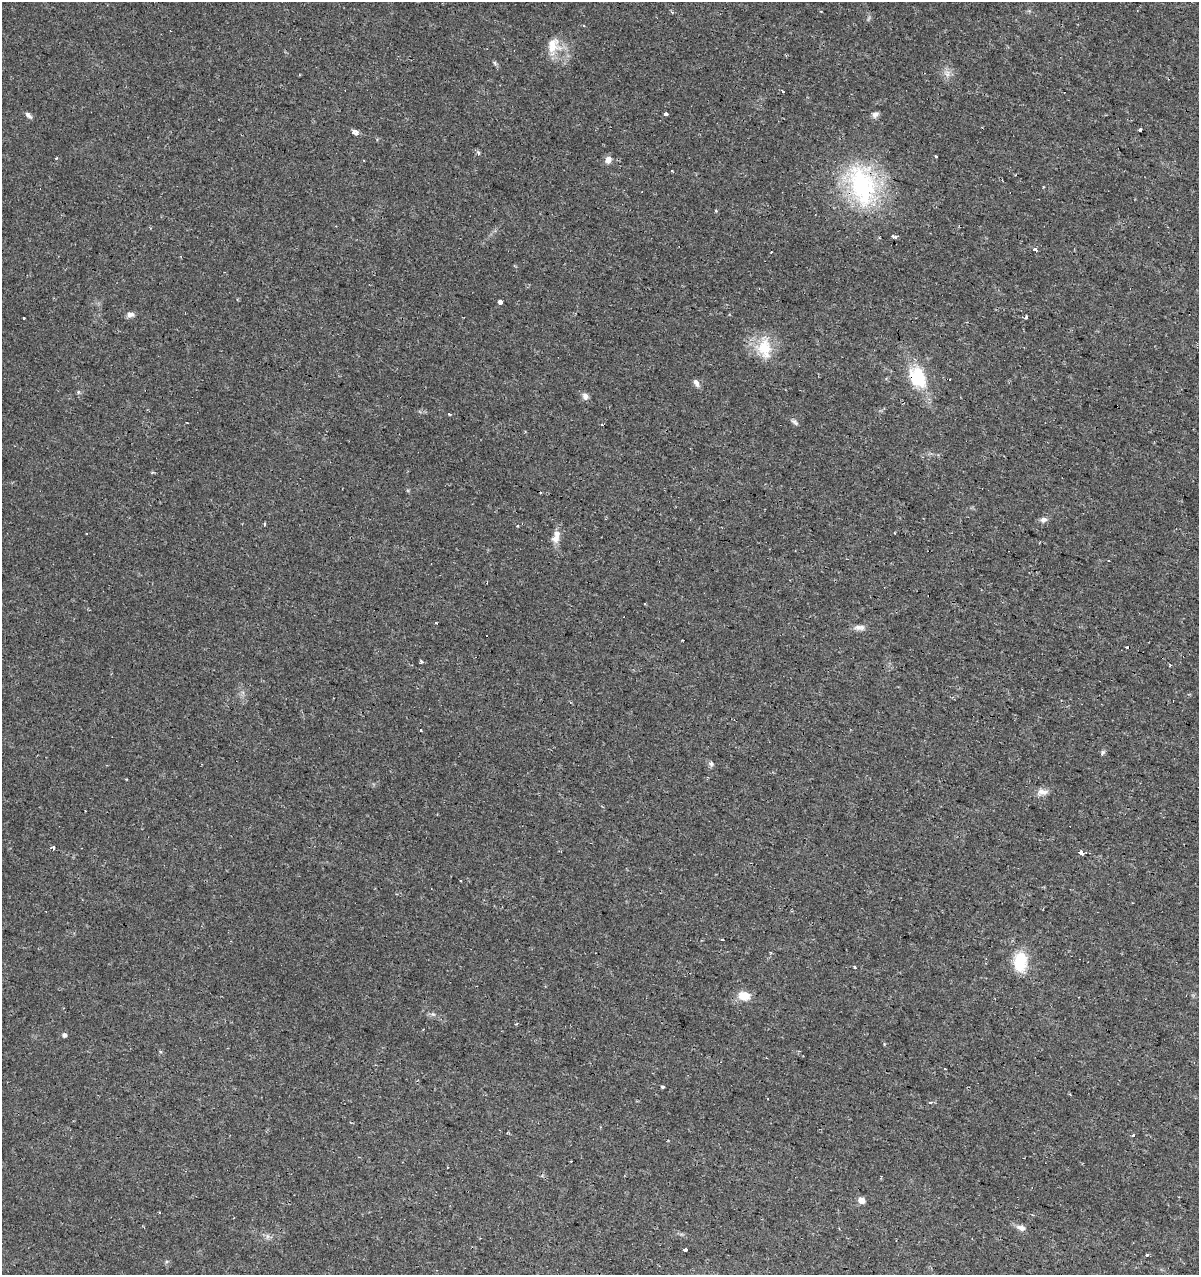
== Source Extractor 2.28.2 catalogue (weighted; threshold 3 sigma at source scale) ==
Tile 6 of 4 x 4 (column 2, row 2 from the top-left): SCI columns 1414-2610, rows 2552-3824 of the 5283 x 5098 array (HDU 1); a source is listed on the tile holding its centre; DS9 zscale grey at full resolution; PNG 1201 x 1277 px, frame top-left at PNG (2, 2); no overlay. Shown black and unused: <1% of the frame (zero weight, under 2 of 3 exposures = <1% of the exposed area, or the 3 px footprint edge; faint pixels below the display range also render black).
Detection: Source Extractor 2.28.2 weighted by HDU 2 'WHT'; one run over the whole footprint, this tile lists its part. Background 0.0208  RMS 0.0036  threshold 0.016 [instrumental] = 3 sigma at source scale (4.5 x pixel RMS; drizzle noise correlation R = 1.50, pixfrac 1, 0.0396/0.0396 arcsec/px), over >= 5 px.
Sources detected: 71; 9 cosmic-ray / hot-pixel residue — not listed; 1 inside a brighter listed object's ellipse — not listed separately; the other 61 listed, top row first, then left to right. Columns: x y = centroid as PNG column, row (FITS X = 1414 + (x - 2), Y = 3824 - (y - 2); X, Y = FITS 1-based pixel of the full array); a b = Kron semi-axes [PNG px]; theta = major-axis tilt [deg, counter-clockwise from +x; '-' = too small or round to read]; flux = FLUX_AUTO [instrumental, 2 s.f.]
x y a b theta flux
672 12 4 3 - 0.55
583 26 3 3 - 0.76
553 45 22 18 84 6.8
495 63 7 4 -70 0.55
783 91 3 3 - 1.5
666 114 4 3 - 1.1
875 114 9 7 16 1.3
28 115 11 5 -43 1.1
1140 130 4 3 - 1.3
355 132 6 4 -32 6.1
479 153 6 4 -70 0.51
936 156 3 2 - 0.44
56 158 3 2 - 0.55
608 160 9 7 76 1.8
671 171 3 2 - 0.6
862 185 60 35 -75 45
716 211 4 3 - 0.36
895 237 4 3 - 0.74
1035 250 4 3 - 2.3
500 301 4 3 - 18
130 315 8 6 9 1.6
24 317 3 3 - 0.58
1026 317 3 3 - 3.4
764 348 29 20 88 11
918 377 26 18 -66 16
696 383 11 6 -58 1.4
78 392 6 4 -72 0.47
585 396 9 7 -67 1.5
449 414 3 3 - 0.87
795 422 12 5 -38 0.98
602 425 3 3 - 1.1
1043 520 8 6 1 1.4
264 524 3 3 - 0.69
895 533 2 2 - 0.42
556 537 19 9 76 3.2
644 604 3 2 - 0.52
858 627 11 7 -14 1.7
1127 647 3 3 - 0.96
421 661 3 3 - 0.99
1170 665 4 2 - 0.42
420 730 3 3 - 0.81
1102 752 7 4 71 0.62
711 764 7 6 - 0.95
1043 792 16 8 -5 2.3
53 847 5 3 - 1
1081 853 3 3 - 120
722 939 3 3 - 3.1
1020 962 25 17 86 11
854 966 4 3 - 0.48
744 996 11 8 -7 6
433 1014 6 6 - 0.77
64 1035 5 5 - 0.87
945 1069 3 2 - 0.63
662 1087 3 3 - 4.8
1133 1136 3 3 - 1.1
571 1161 3 3 - 1.3
861 1200 5 5 - 4.1
160 1213 3 3 - 2.1
1021 1228 11 7 -16 2
685 1250 3 3 - 6.8
1147 1256 3 3 - 5
Overlapping masked pixels (flux is a lower limit): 2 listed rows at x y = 862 185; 918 377